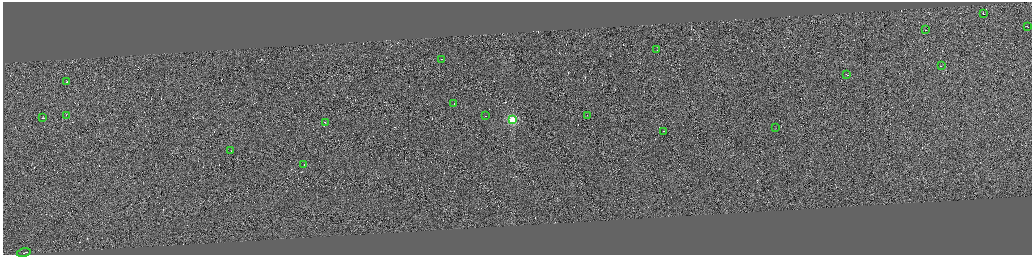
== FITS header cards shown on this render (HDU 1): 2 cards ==
NAXIS1  =                 4117
NAXIS2  =                 1012

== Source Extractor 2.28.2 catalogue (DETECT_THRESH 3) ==
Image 4117 x 1012 px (HDU 1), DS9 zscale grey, zoomed out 1/4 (1 PNG px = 4 x 4 image px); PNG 1034 x 257 px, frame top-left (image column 1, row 1009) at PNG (3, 2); each listed source drawn as its Kron ellipse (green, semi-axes under 4 px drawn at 4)
Background 0.0526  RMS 2.9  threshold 8.73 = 3 sigma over >= 5 px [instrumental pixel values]
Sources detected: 395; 375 cannot appear on this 1/4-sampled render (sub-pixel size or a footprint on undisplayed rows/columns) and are neither listed nor drawn; the other 20 listed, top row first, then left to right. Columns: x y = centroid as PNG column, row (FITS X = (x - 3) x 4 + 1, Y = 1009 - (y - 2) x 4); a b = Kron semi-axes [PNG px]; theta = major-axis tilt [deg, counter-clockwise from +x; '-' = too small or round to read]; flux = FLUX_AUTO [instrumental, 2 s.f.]
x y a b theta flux
984 13 2 1 - 15000
1028 26 2 1 - 9600
926 29 2 1 - 6400
657 49 2 1 - 7300
442 59 2 1 - 5200
942 65 3 1 - 9400
847 74 3 1 - 16000
67 81 2 1 - 12000
454 103 2 1 - 4300
67 115 2 1 - 4000
486 115 2 1 - 4300
588 115 2 1 - 6200
43 117 2 1 - 8500
513 119 2 2 - 100000
326 122 2 1 - 16000
775 127 2 1 - 6900
664 131 2 1 - 15000
231 150 2 1 - 12000
304 164 2 1 - 5700
24 252 7 1 14 16000
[375 sub-pixel or undisplayed-footprint detections neither listed nor drawn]